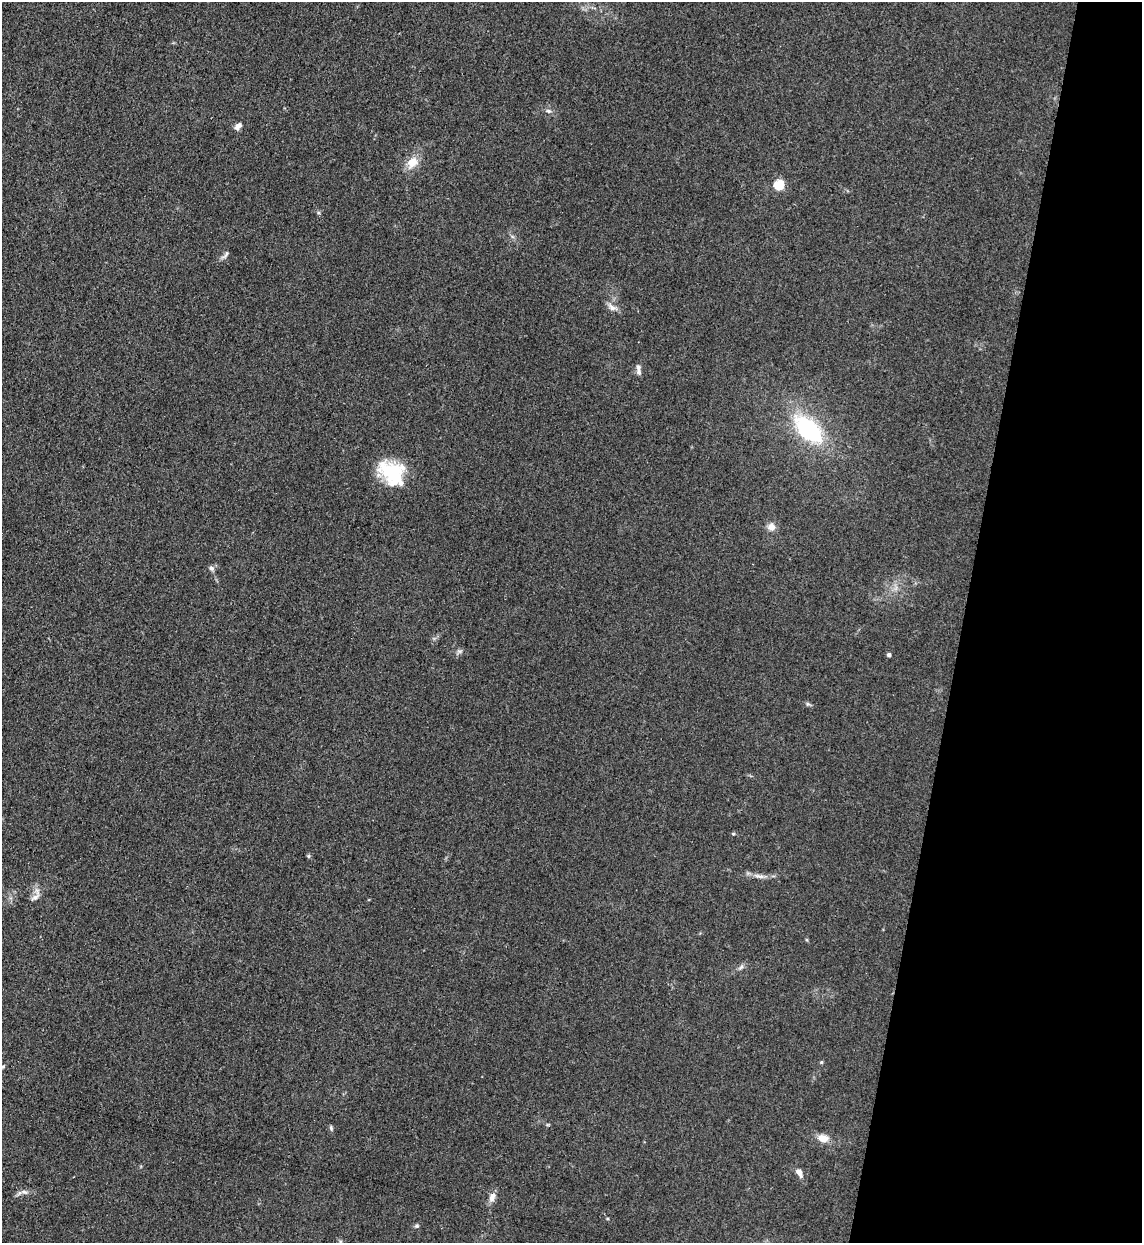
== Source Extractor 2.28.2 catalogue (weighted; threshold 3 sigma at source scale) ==
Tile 8 of 4 x 4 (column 4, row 2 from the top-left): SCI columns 3751-4890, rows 2506-3746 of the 5101 x 5010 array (HDU 1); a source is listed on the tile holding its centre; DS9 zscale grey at full resolution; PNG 1144 x 1245 px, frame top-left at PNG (2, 2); no overlay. Shown black and unused: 16% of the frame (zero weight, under 3 of 4 exposures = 7% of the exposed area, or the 3 px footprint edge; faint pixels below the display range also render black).
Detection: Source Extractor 2.28.2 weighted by HDU 2 'WHT'; one run over the whole footprint, this tile lists its part. Background 0.0807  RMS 0.011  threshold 0.0478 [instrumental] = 3 sigma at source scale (4.5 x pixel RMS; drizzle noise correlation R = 1.50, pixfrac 1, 0.05/0.05 arcsec/px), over >= 5 px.
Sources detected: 29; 2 inside a brighter listed object's ellipse — not listed separately; the other 27 listed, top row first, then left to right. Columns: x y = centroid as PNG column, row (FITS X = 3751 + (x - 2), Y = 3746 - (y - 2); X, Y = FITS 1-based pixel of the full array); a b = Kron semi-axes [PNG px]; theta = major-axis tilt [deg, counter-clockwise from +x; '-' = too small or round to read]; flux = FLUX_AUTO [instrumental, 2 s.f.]
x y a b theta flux
548 111 8 5 -25 2.6
238 126 11 6 41 5.2
412 162 18 13 44 14
779 185 5 5 - 79
225 255 14 5 52 3.3
612 307 14 7 -27 5.9
639 372 9 6 -61 3.4
807 430 27 15 -43 120
391 471 36 20 -5 49
771 527 9 9 - 7.1
211 568 8 7 - 3.2
460 651 8 4 0 2.4
889 655 5 4 - 2.9
808 704 6 5 - 1.8
733 834 4 4 - 1.2
308 856 6 4 90 1.4
759 876 17 5 -12 5.9
35 897 16 6 36 5.4
741 967 8 4 45 2.6
821 1062 5 4 - 1.2
3 1067 5 5 - 1.6
331 1128 8 4 -75 1.8
823 1138 14 10 -15 11
799 1172 10 6 -61 7
24 1192 10 5 -18 3.6
492 1197 13 7 68 6.9
417 1226 6 5 - 1.8
Isophote crosses this tile's border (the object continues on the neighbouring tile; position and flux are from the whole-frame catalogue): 1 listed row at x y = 3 1067